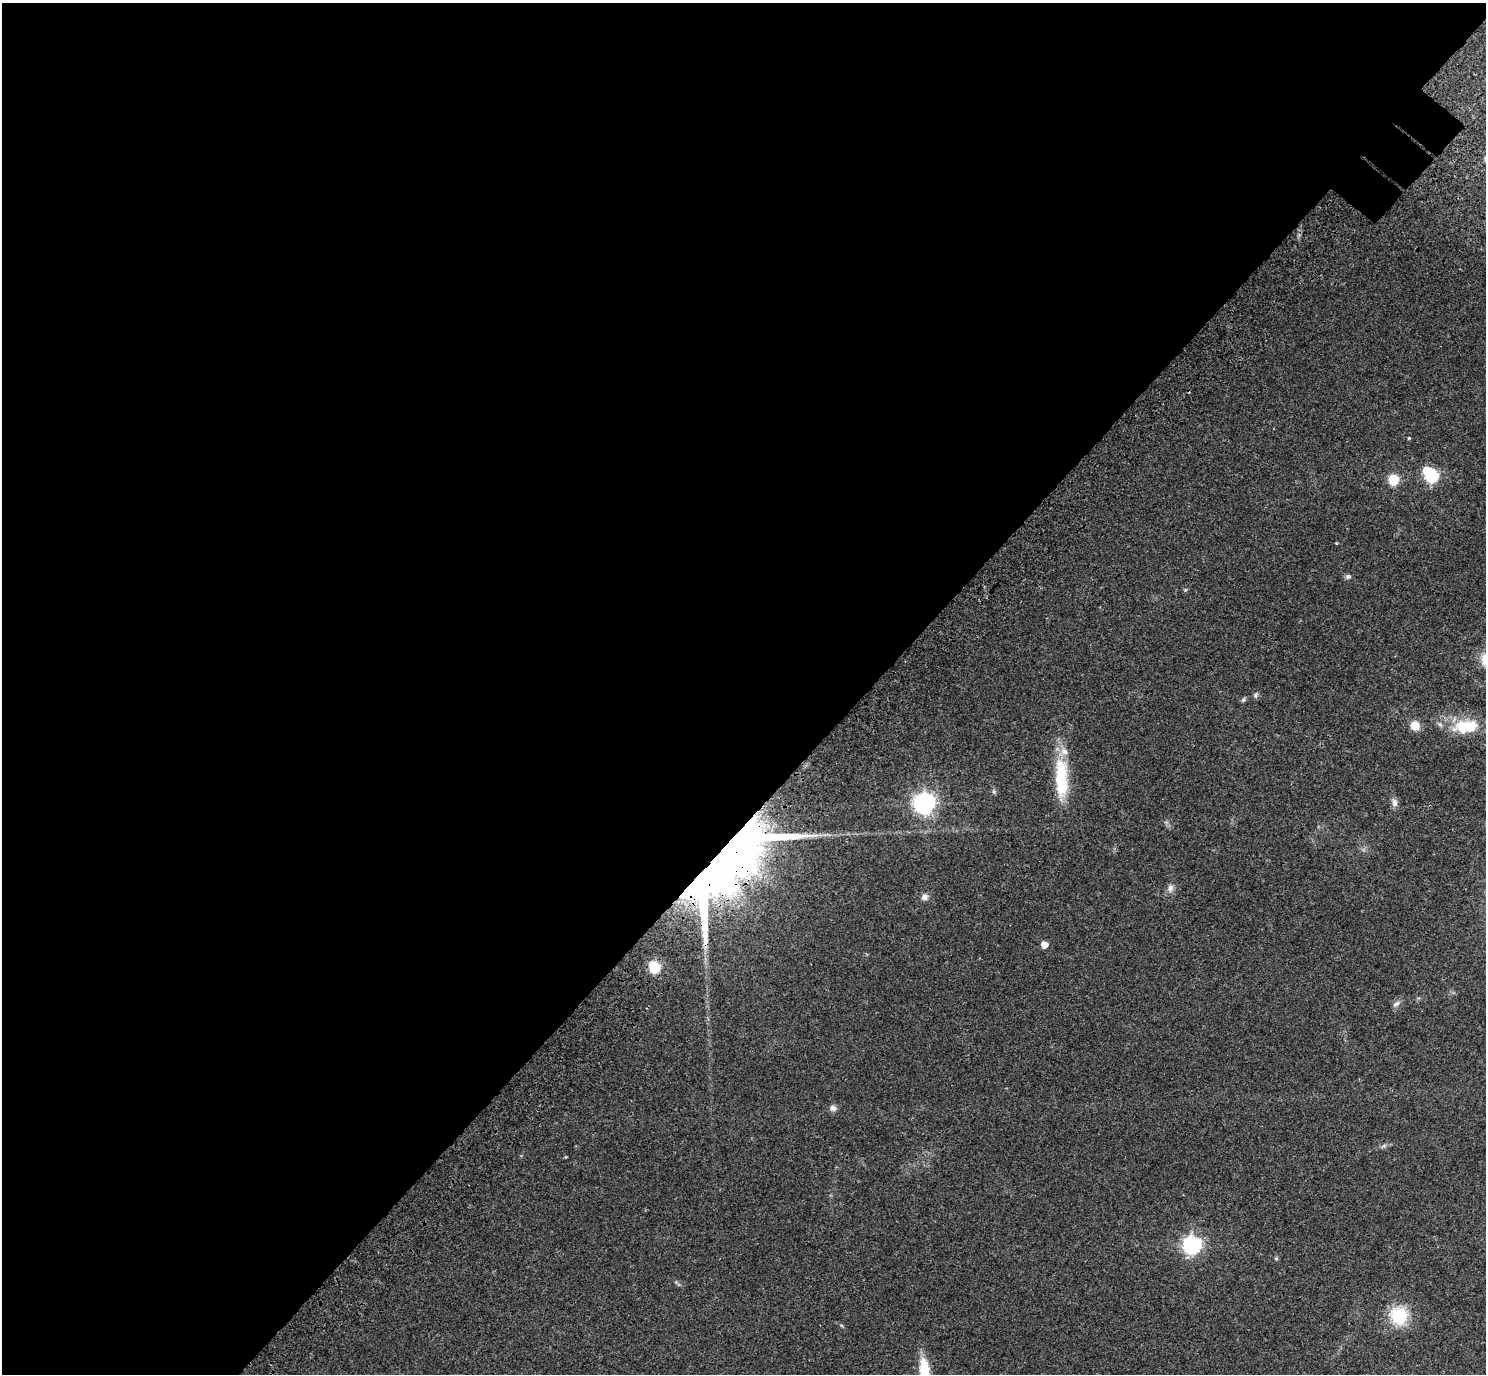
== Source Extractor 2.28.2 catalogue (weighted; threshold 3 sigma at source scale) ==
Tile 5 of 4 x 4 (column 1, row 2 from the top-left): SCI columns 154-1637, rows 3156-4527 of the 6233 x 6246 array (HDU 1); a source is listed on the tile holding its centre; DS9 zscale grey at full resolution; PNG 1488 x 1376 px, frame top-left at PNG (2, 3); no overlay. Shown black and unused: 59% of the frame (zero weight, under 3 of 4 exposures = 9% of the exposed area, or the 3 px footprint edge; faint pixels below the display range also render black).
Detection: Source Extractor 2.28.2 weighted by HDU 2 'WHT'; one run over the whole footprint, this tile lists its part. Background 0.203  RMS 0.0077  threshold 0.0348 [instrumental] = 3 sigma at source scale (4.5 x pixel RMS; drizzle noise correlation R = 1.50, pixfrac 1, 0.0396/0.0396 arcsec/px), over >= 5 px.
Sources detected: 31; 3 inside a brighter object's white glare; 1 cosmic-ray / hot-pixel residue — not listed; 2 inside a brighter listed object's ellipse — not listed separately; the other 25 listed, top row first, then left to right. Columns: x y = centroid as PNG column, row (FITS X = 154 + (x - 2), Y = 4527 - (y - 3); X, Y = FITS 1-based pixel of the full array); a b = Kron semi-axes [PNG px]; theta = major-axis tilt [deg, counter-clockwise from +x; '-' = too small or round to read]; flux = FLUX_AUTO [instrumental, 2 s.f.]
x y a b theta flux
1409 438 4 4 - 0.86
1432 476 6 6 - 97
1393 479 6 6 - 48
1348 576 8 6 3 1.8
1185 590 5 4 - 0.85
1256 695 8 6 65 1.7
1243 700 7 4 58 1.2
1415 725 10 9 - 8.5
1463 727 29 20 19 24
1061 779 52 15 -88 40
994 792 6 4 -72 1.1
925 803 7 7 - 400
1394 803 11 7 -78 3.4
721 855 78 55 54 490
1170 888 11 8 77 3.4
925 897 9 8 - 3.1
1044 945 5 5 - 9.1
654 967 6 6 - 72
1396 1004 11 6 37 2.7
833 1108 8 8 - 2.8
1384 1146 7 4 2 1.6
1192 1245 7 7 - 230
1276 1258 5 4 - 1.1
1399 1316 17 16 - 34
924 1369 31 13 -81 20
Overlapping masked pixels (flux is a lower limit): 1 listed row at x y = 721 855
Isophote crosses this tile's border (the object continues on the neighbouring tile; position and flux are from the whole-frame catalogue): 1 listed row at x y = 924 1369